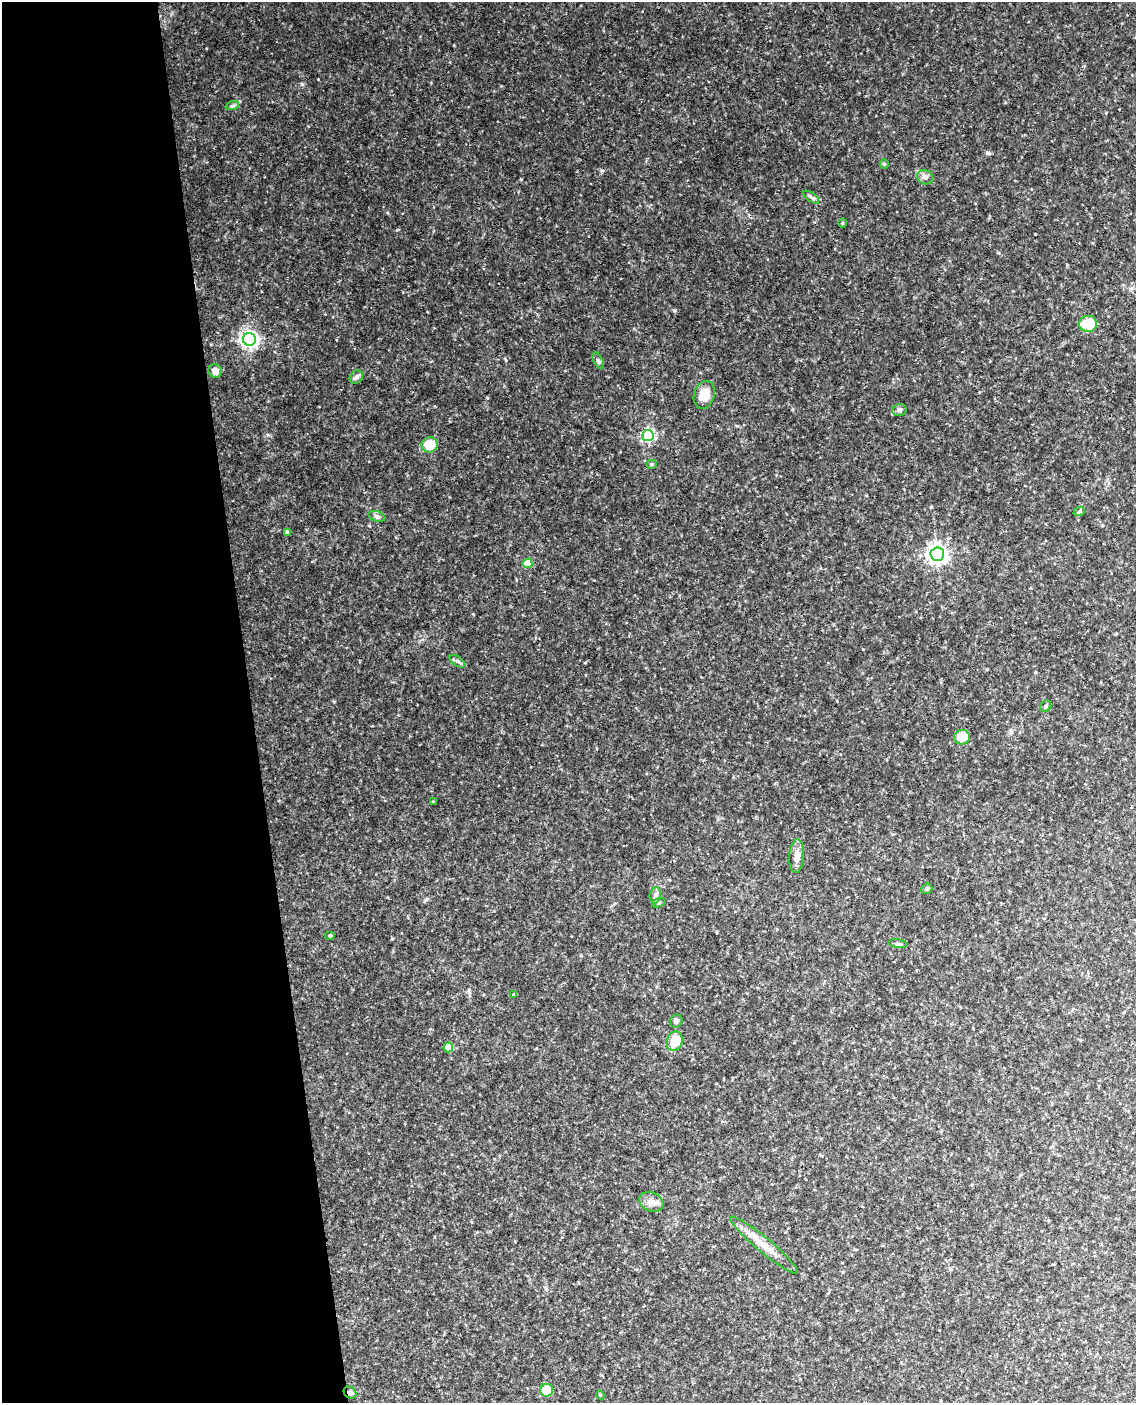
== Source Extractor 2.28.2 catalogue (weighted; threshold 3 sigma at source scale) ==
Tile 5 of 4 x 3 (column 1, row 2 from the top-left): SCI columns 60-1193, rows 1643-3043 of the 4652 x 4581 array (HDU 1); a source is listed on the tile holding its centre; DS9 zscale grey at full resolution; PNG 1138 x 1405 px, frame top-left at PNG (2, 2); each listed source drawn as its Kron ellipse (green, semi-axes under 4 px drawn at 4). Shown black and unused: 22% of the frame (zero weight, under 3 of 4 exposures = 6% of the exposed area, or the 3 px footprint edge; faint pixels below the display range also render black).
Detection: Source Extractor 2.28.2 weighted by HDU 2 'WHT'; one run over the whole footprint, this tile lists its part. Background 0.116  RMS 0.01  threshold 0.0451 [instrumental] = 3 sigma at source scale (4.5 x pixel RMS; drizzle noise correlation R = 1.50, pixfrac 1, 0.05/0.05 arcsec/px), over >= 5 px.
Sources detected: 39; all 39 listed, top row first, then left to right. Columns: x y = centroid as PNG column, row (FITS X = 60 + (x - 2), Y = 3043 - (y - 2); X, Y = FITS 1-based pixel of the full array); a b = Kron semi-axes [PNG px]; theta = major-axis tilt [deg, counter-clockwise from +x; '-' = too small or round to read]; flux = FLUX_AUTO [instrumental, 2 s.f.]
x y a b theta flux
232 106 7 4 18 1.8
884 164 5 4 - 1.2
925 177 8 7 - 3.8
811 197 9 4 -35 2.2
842 223 5 3 - 0.87
1088 324 9 8 - 25
249 339 6 6 - 380
598 360 9 4 -63 2
215 371 7 6 - 6.1
356 377 7 6 - 2.5
704 395 14 10 73 15
899 410 7 6 - 2.6
648 435 5 5 - 160
429 445 8 7 - 21
651 464 5 4 - 1.2
1079 512 6 3 20 1
377 516 8 5 -19 2.1
287 532 4 4 - 2.1
937 554 7 6 - 500
527 563 5 4 - 25
457 661 9 4 -35 2.5
1046 706 6 5 - 1.7
962 737 8 7 - 17
433 801 3 2 - 0.72
797 856 17 7 86 6.3
927 889 6 5 - 1.4
655 895 8 5 83 2.9
659 903 7 4 19 1.5
330 935 5 3 - 0.96
898 944 10 3 -9 1.8
514 994 4 3 - 1.1
676 1021 7 6 - 2.8
675 1041 10 7 71 18
448 1048 5 5 - 27
651 1202 12 9 -22 6.6
764 1245 43 7 -40 16
547 1390 6 6 - 21
350 1393 7 5 -39 3
600 1395 4 4 - 0.94
Overlapping masked pixels (flux is a lower limit): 1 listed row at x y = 350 1393
Unlisted compact peaks at least as high as the median listed source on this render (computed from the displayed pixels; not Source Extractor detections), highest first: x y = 302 84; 987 153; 602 170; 268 435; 473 614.